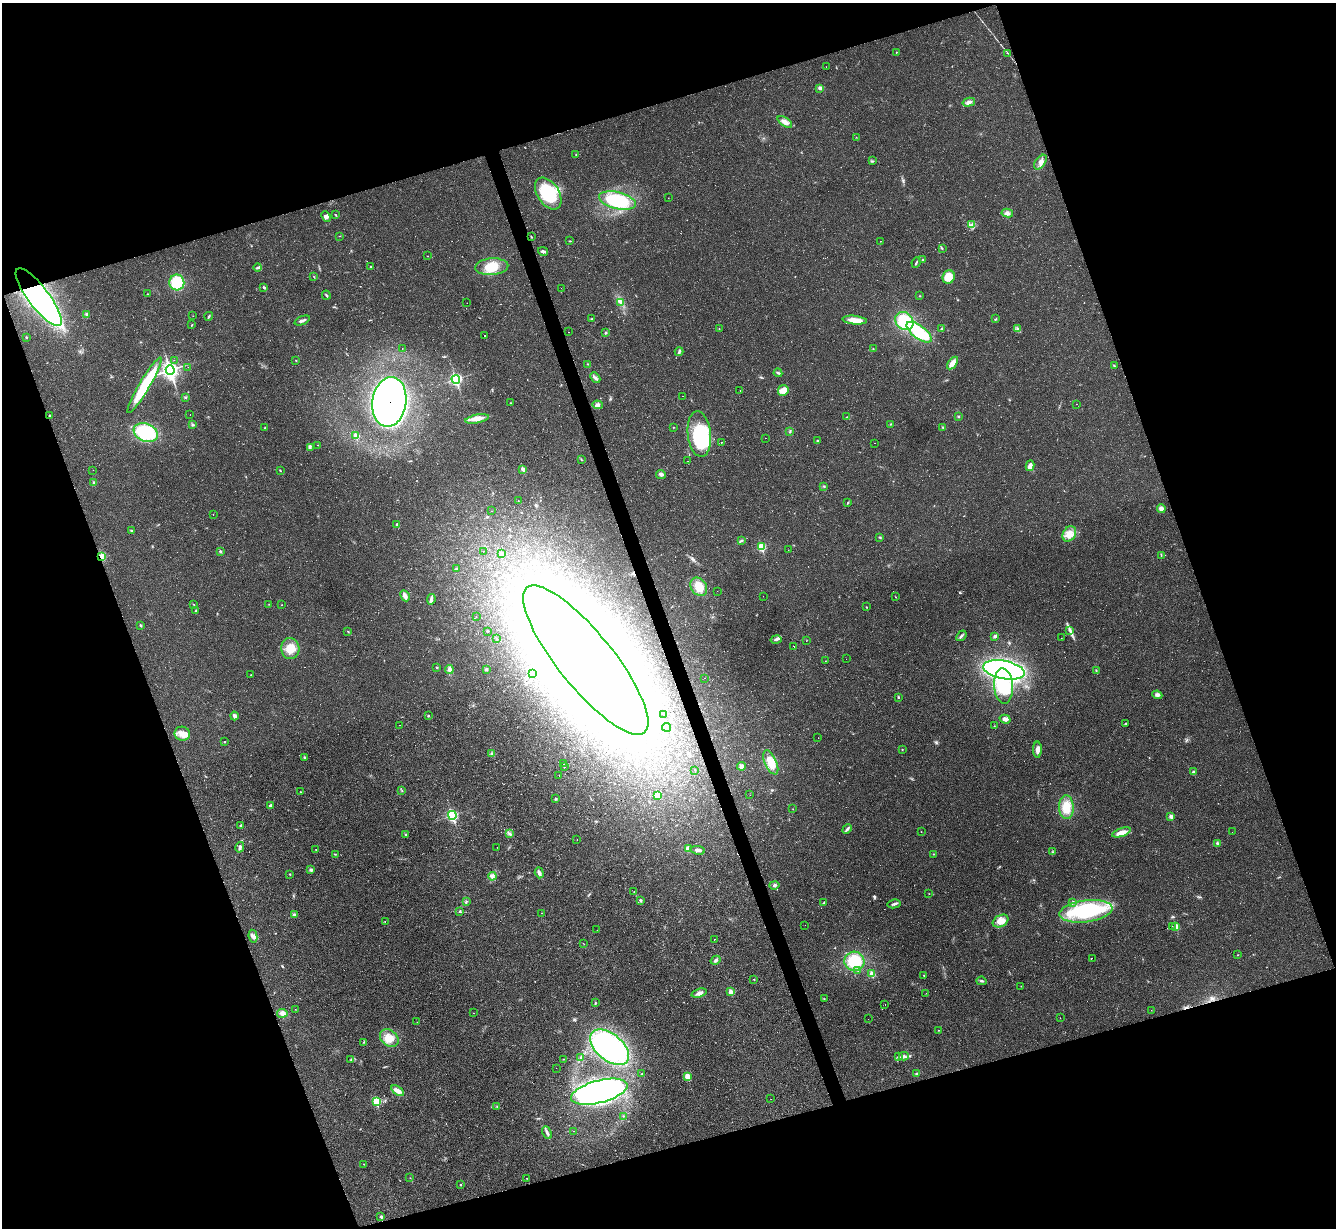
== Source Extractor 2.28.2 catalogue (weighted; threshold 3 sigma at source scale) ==
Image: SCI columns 3-5336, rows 270-5173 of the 5336 x 5318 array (HDU 1 of 3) = the unmasked area's bounding box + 8 px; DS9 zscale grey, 4 x 4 block average (1 PNG px = mean of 4 x 4 image px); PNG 1338 x 1230 px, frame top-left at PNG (2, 3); each listed source drawn as its Kron ellipse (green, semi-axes under 4 px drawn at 4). Shown black and unused: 38% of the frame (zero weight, under 2 of 3 exposures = <1% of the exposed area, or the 3 px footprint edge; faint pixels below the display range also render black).
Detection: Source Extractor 2.28.2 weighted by HDU 2 'WHT'. Background 0.0503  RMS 0.0068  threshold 0.0305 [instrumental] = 3 sigma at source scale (4.5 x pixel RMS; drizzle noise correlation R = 1.50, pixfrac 1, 0.05/0.05 arcsec/px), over >= 5 px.
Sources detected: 334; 5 too faint to see at this stretch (4 x 4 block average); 13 inside a brighter object's white glare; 20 cosmic-ray / hot-pixel residue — neither listed nor drawn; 4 coinciding with a brighter row at this scale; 5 inside a brighter listed object's ellipse — not listed separately; the other 287 listed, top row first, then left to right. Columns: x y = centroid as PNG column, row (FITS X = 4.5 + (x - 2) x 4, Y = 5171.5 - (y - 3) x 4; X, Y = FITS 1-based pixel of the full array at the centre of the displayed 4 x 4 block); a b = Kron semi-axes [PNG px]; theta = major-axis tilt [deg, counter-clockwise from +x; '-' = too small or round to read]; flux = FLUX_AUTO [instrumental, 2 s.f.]
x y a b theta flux
896 52 2 2 - 1.6
1008 53 2 2 - 1.5
826 67 2 2 - 0.74
820 88 3 3 - 9.2
969 102 6 4 14 14
785 122 8 4 -33 24
856 137 2 2 - 0.9
576 154 2 2 - 3
873 161 2 2 - 2.9
1040 162 8 5 55 20
548 193 17 11 -57 280
668 198 2 2 - 1.3
617 201 19 8 -14 250
1007 213 6 3 -9 10
336 215 2 2 - 2.2
326 216 6 3 -46 14
971 225 2 2 - 4
339 236 2 2 - 1.2
531 236 3 2 - 3
570 241 2 2 - 2.6
880 241 2 2 - 1.2
942 248 2 2 - 1.7
543 251 5 3 - 9.7
428 256 2 2 - 0.91
923 260 3 2 - 3.5
916 263 5 2 - 5.4
371 267 2 2 - 3.4
492 267 16 8 5 78
258 268 4 2 - 6.8
314 277 2 2 - 1.5
949 277 7 6 - 72
177 282 8 7 - 110
264 287 3 2 - 5.9
561 288 2 2 - 2.8
147 294 2 2 - 1.7
326 295 4 2 - 5.7
920 296 2 2 - 1.7
39 297 35 10 -53 1600
621 302 4 2 - 5.7
467 303 2 2 - 0.88
87 314 3 3 - 5.2
193 316 2 2 - 5.6
209 316 4 2 - 4.1
592 319 3 2 - 4.4
996 319 3 2 - 3.6
855 320 12 4 -5 43
302 321 8 2 22 11
904 321 10 8 -44 170
192 325 3 2 - 3.2
719 328 2 2 - 1.2
1017 328 3 2 - 3.4
941 329 2 2 - 3
568 332 2 2 - 2.4
919 332 15 6 -36 240
606 333 2 2 - 2.4
484 336 2 2 - 28
26 337 2 2 - 4.2
402 348 2 2 - 1
873 349 2 2 - 1.9
679 352 4 2 - 6.5
174 360 2 2 - 0.39
296 360 2 2 - 2.5
952 363 7 4 54 30
588 364 2 2 - 1.8
1114 366 2 2 - 2.4
188 367 2 2 - 0.81
170 370 5 4 - 1000
778 373 4 2 - 5.6
595 378 6 3 -46 9.8
456 379 4 3 - 330
144 385 32 5 59 230
783 390 5 5 - 25
740 391 2 2 - 0.81
682 396 2 2 - 4
185 397 3 2 - 3.3
389 402 25 17 81 2500
510 403 2 2 - 1.7
1076 404 2 2 - 0.65
598 405 5 3 - 16
190 415 2 2 - 0.99
50 416 2 2 - 7.1
958 416 2 2 - 2.7
847 417 2 2 - 1.5
477 419 12 4 12 35
891 424 2 2 - 2.1
192 425 3 3 - 4.9
673 427 2 2 - 1.4
942 427 3 2 - 3.2
265 428 3 2 - 3.2
146 432 12 9 -21 250
790 432 3 2 - 4.1
699 434 23 11 -84 300
356 436 3 2 - 39
765 438 2 2 - 1.1
817 441 2 2 - 3.2
722 442 2 2 - 71
874 443 2 2 - 7.4
318 445 2 2 - 1.4
310 447 3 2 - 3.6
581 460 3 2 - 2.5
688 461 2 2 - 3.2
1030 466 5 4 - 23
523 469 3 2 - 17
93 470 2 2 - 0.6
280 470 2 2 - 2.5
661 474 5 3 - 12
94 483 3 2 - 5.5
824 486 3 2 - 3.9
518 501 2 2 - 0.95
848 503 3 2 - 3.6
1161 508 4 3 - 21
492 511 2 2 - 7.8
213 514 2 2 - 1.2
397 524 3 2 - 4.2
131 530 3 2 - 3.2
1069 534 8 6 56 35
880 537 3 2 - 1.6
741 541 3 2 - 4.3
761 547 3 2 - 100
788 550 2 2 - 0.59
220 551 3 3 - 4.3
483 552 2 2 - 18
501 554 3 2 - 15
1161 555 2 2 - 2.2
102 556 4 3 - 7.7
456 569 3 2 - 3.9
699 587 10 7 -56 70
717 591 2 2 - 0.53
405 596 6 3 -62 22
763 596 2 2 - 0.62
896 597 2 2 - 1.5
431 599 5 3 - 15
193 604 3 2 - 1.8
269 604 2 2 - 1.1
282 605 2 2 - 1.2
866 607 2 2 - 2.6
196 611 3 2 - 3.1
476 617 2 2 - 1.1
140 625 2 2 - 6.6
1069 630 2 2 - 3.5
348 631 3 2 - 2.1
487 631 2 2 - 3.7
961 636 6 2 50 7.6
995 636 4 3 - 6.6
1061 638 2 2 - 0.72
497 639 2 2 - 1.7
776 640 5 3 - 8.9
806 641 2 2 - 0.78
793 646 2 2 - 290
290 649 10 9 - 58
846 659 2 2 - 3.4
586 660 93 27 -51 3200
825 661 2 2 - 0.81
437 667 2 2 - 2.9
486 669 3 3 - 7.5
449 670 4 3 - 14
1004 670 21 9 -11 980
1096 671 2 2 - 2
533 674 2 2 - 6.4
251 675 2 2 - 1.3
705 678 2 2 - 8.3
1003 686 18 9 -86 140
1157 695 5 4 - 10
898 697 2 2 - 3.9
663 714 2 2 - 3.3
234 716 4 3 - 11
428 716 2 2 - 3.5
1005 719 5 3 - 19
1126 723 2 2 - 2.6
399 725 2 2 - 0.85
994 726 2 2 - 1.2
666 727 4 2 - 5.2
182 734 7 7 - 34
818 738 2 2 - 12
224 742 2 2 - 2.3
902 749 2 2 - 1.2
1037 750 8 3 89 21
492 753 4 3 - 7.7
304 757 3 2 - 7.1
771 762 13 5 -66 59
563 764 2 2 - 0.76
741 766 4 4 - 12
565 767 2 2 - 0.7
695 770 2 2 - 2.2
1193 772 3 3 - 10
559 775 2 2 - 4.6
402 791 2 2 - 2
301 792 2 2 - 1.2
657 795 3 2 - 3.4
750 795 2 2 - 0.5
556 799 2 2 - 6.3
270 805 4 2 - 6.6
1066 807 12 7 -88 70
793 809 2 2 - 0.78
452 815 4 3 - 250
1171 817 3 2 - 18
241 826 3 2 - 7.9
847 829 5 3 - 9.3
921 832 2 2 - 1.3
1121 832 9 4 19 35
1232 832 2 2 - 0.54
509 833 2 2 - 1.7
406 835 2 2 - 3.6
577 839 2 2 - 0.69
1217 843 3 3 - 4.8
240 847 5 4 - 9.6
497 847 2 2 - 0.64
316 849 2 2 - 1.3
688 849 4 4 - 14
698 850 7 3 -7 12
1052 852 2 2 - 1.8
335 854 2 2 - 2.1
933 854 2 2 - 1.7
311 870 4 3 - 8.1
539 873 6 3 -71 16
290 874 3 2 - 2.4
492 876 4 4 - 12
774 885 5 2 - 5
634 891 2 2 - 1.1
929 894 2 2 - 0.95
641 900 2 2 - 9
466 901 2 2 - 3.4
1073 902 3 2 - 4.6
824 903 3 2 - 3
894 904 6 2 12 8.3
460 911 3 2 - 5.9
1086 911 27 11 7 380
542 913 2 2 - 0.94
294 915 4 3 - 9.1
1001 921 8 5 27 40
385 922 2 2 - 1
805 925 2 2 - 0.68
1172 926 2 2 - 130
1176 927 3 3 - 41
597 930 2 2 - 0.48
253 936 6 2 -79 9
715 939 2 2 - 18
583 943 2 2 - 0.94
1238 955 2 2 - 1.7
1092 958 2 2 - 21
716 960 5 3 - 8.7
854 961 10 9 - 140
858 971 2 2 - 1.1
872 974 3 3 - 37
924 975 2 2 - 2.3
754 979 2 2 - 3.1
981 981 5 2 - 6
1021 986 2 2 - 1.1
730 992 2 2 - 33
699 993 8 3 17 17
926 993 2 2 - 6.8
824 999 2 2 - 1.4
595 1003 3 2 - 3.2
885 1004 2 2 - 9.1
295 1009 2 2 - 0.96
1151 1010 2 2 - 0.71
282 1013 5 4 - 16
473 1013 2 2 - 1.1
1060 1018 2 2 - 0.61
868 1019 2 2 - 7.2
417 1022 2 2 - 0.85
938 1030 2 2 - 1.1
389 1038 10 8 -39 48
364 1042 3 2 - 3.3
610 1047 23 13 -40 820
904 1056 5 3 - 11
581 1057 3 2 - 2
898 1057 4 2 - 4.3
563 1059 2 2 - 1.5
351 1060 2 2 - 2.6
556 1068 2 2 - 0.46
917 1073 3 2 - 2.8
641 1074 2 2 - 2
687 1076 3 3 - 45
398 1091 7 4 -34 24
599 1092 29 11 15 1000
771 1099 2 2 - 0.66
376 1101 3 2 - 98
497 1107 2 2 - 2.1
624 1116 2 2 - 1.7
573 1131 2 2 - 0.81
547 1133 7 3 -64 11
364 1164 2 2 - 1.2
410 1178 2 2 - 1.4
527 1178 2 2 - 1.3
461 1184 2 2 - 4.5
381 1217 2 2 - 8.4
Overlapping masked pixels (flux is a lower limit): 3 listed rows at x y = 39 297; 389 402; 586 660
Diffuse or blended objects may show on this block-average render without a row.